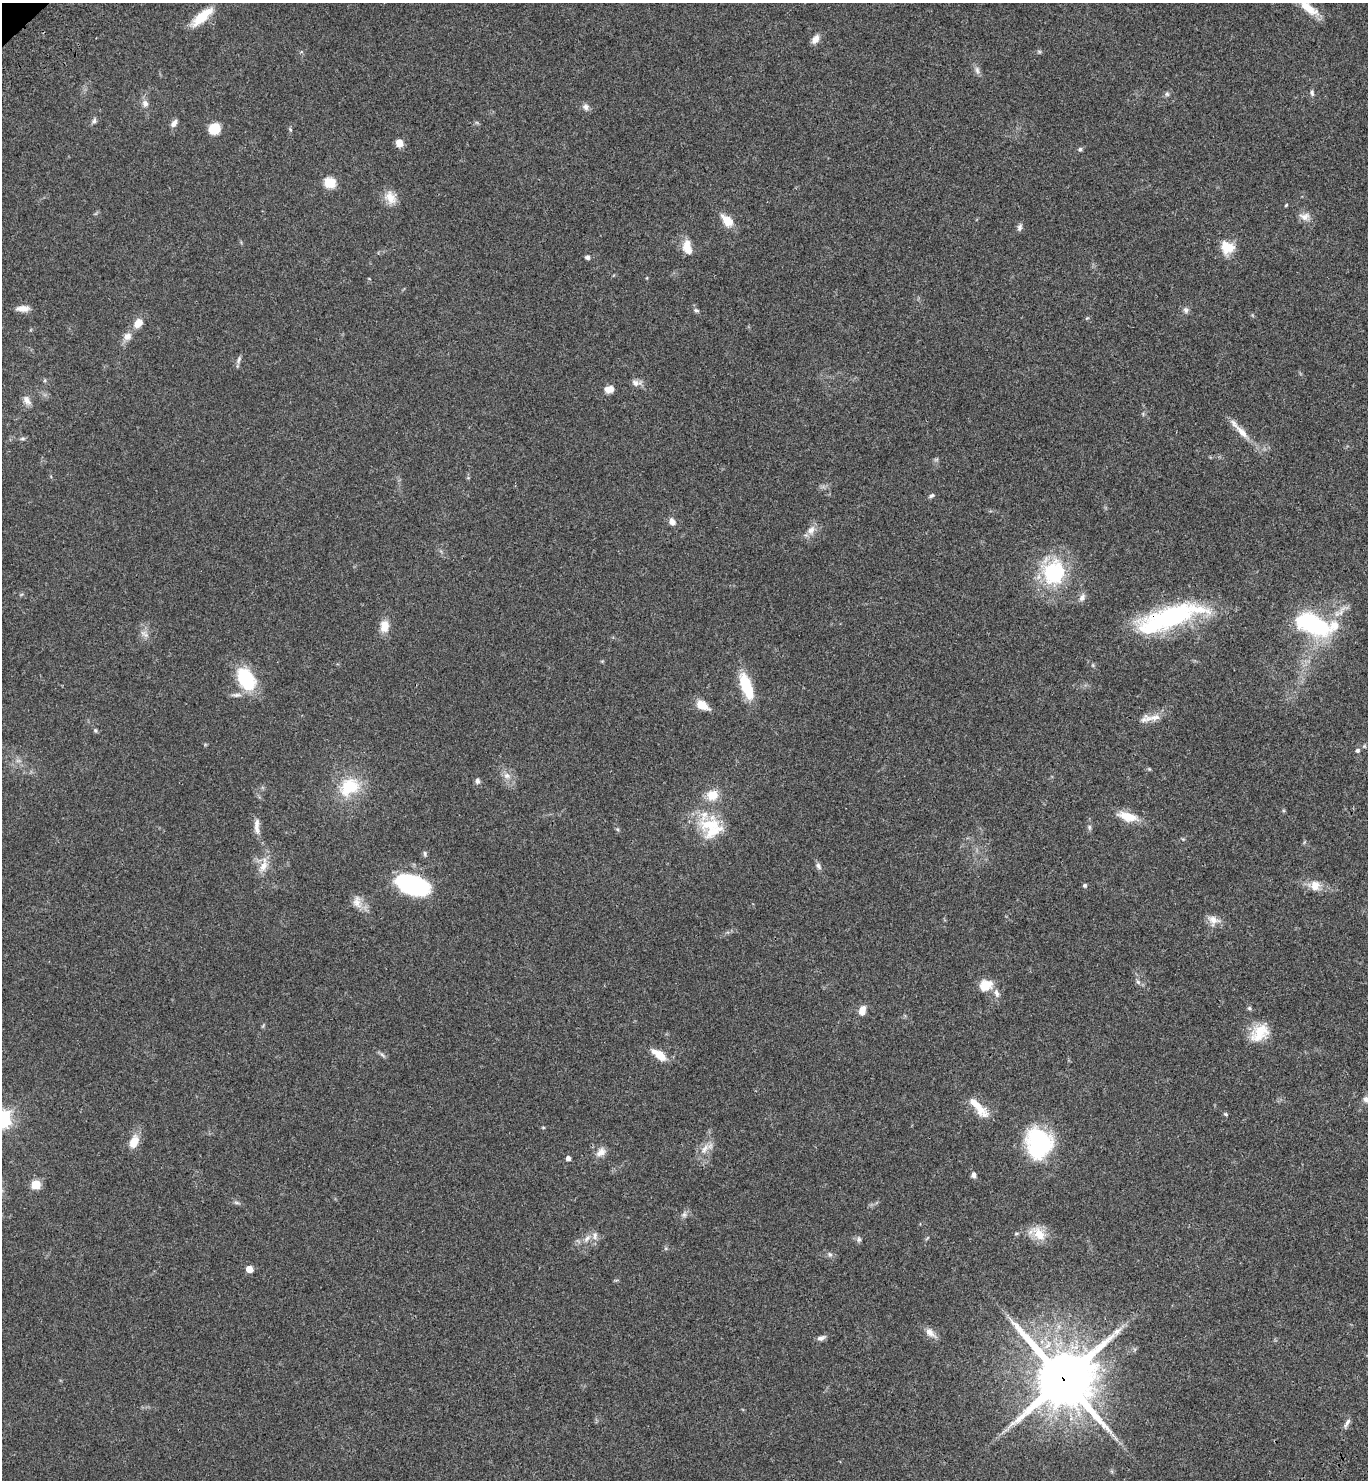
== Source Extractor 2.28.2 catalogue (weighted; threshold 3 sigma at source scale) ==
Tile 6 of 4 x 4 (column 2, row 2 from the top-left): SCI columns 1611-2976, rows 3058-4535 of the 6096 x 6112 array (HDU 1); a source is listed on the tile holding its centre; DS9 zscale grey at full resolution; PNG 1370 x 1482 px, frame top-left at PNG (2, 3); no overlay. Shown black and unused: <1% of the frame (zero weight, under 3 of 4 exposures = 6% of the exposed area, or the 3 px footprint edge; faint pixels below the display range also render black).
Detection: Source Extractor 2.28.2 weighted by HDU 2 'WHT'; one run over the whole footprint, this tile lists its part. Background 0.047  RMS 0.0053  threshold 0.024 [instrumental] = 3 sigma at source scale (4.5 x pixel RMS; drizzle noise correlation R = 1.50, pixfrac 1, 0.05/0.05 arcsec/px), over >= 5 px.
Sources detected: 109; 2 inside a brighter object's white glare — not listed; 6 inside a brighter listed object's ellipse — not listed separately; the other 101 listed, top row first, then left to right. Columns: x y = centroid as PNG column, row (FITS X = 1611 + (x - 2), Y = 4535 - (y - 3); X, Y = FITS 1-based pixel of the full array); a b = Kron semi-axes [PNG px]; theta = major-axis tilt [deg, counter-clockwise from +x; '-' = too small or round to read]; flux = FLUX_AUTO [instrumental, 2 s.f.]
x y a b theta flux
1307 7 30 10 -35 9.3
202 17 28 10 40 13
815 39 12 7 54 3.6
1039 51 6 4 -19 0.69
977 70 11 6 -75 1.9
1312 93 8 6 -81 1.3
1167 94 7 6 - 1.1
145 103 9 8 - 2.6
586 107 9 8 - 2.1
94 121 7 6 - 1.3
174 123 11 6 53 2.3
214 129 10 9 - 12
290 130 7 4 -70 0.74
399 143 8 7 - 4.2
1080 149 6 5 - 0.98
330 183 6 6 - 32
390 198 19 13 -57 6.2
1286 205 4 3 - 0.59
1305 216 15 10 -4 3.8
727 221 16 10 -47 7.9
1020 227 9 6 79 1.6
687 247 17 9 -78 7.3
1227 247 18 16 -27 9
587 257 5 5 - 1.5
23 308 16 7 2 3.8
696 310 8 4 -14 0.93
1186 310 9 7 -78 1.6
1087 318 6 3 18 0.57
138 323 12 8 44 5.4
127 336 11 10 - 3.5
239 360 12 5 67 1.5
636 383 14 8 -4 2.7
609 389 11 7 7 3.8
27 400 14 8 -57 3
1242 432 23 8 -46 6.2
22 439 8 4 0 0.97
936 460 7 4 19 0.81
932 496 9 5 29 1.1
672 521 9 6 -62 2.8
811 530 14 9 56 4
1054 572 31 27 72 39
1082 597 12 7 60 2.3
1170 618 75 23 17 75
1312 624 33 16 -24 65
384 626 15 10 86 6.2
145 634 14 6 -40 2.5
246 679 23 15 -61 31
746 686 27 10 -70 21
236 695 16 5 4 2.4
703 705 15 9 -31 6.6
1153 718 28 8 8 5.5
95 730 7 4 -71 0.78
1357 750 5 5 - 1.2
1149 769 5 4 - 0.59
507 776 10 8 -24 2.9
477 781 7 6 - 1.7
349 787 29 21 31 22
712 795 14 12 29 8.1
1128 816 26 10 -15 9.6
710 825 40 20 -10 21
257 826 22 6 -89 4
1089 827 6 5 - 0.92
617 829 6 4 -44 0.69
425 853 7 5 -88 1
263 865 23 10 69 6.4
818 866 10 7 -61 1.7
410 882 32 19 4 43
1085 885 6 5 - 0.81
1315 886 16 14 -11 6
357 902 18 11 -83 4.8
1213 920 16 12 -21 4.6
1138 982 8 6 -62 1.4
985 985 15 12 19 8.4
997 993 13 6 -71 2.5
1249 1008 6 5 - 0.81
862 1010 11 8 75 4.3
1259 1033 25 18 39 12
382 1055 10 4 -34 1.2
661 1056 16 10 -44 6.9
1366 1099 9 7 -44 1.8
978 1107 34 9 -48 11
1226 1114 6 4 -27 0.72
543 1127 5 3 - 0.49
134 1142 17 10 64 7.1
1039 1143 33 26 -75 51
705 1149 17 8 57 4.8
601 1152 14 10 43 3.8
568 1158 5 4 - 1.9
973 1175 6 5 - 2
35 1185 6 5 - 20
236 1203 8 3 -19 0.97
684 1215 8 6 75 1.6
1039 1234 23 14 -47 9
587 1239 11 7 52 2.9
859 1239 8 6 60 1.3
830 1254 7 5 -67 1.2
249 1269 5 5 - 7.7
930 1333 18 9 -44 3.7
821 1338 11 6 20 1.9
1063 1379 20 20 - 3200
1347 1423 15 5 61 2
Overlapping masked pixels (flux is a lower limit): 2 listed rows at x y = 1170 618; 1063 1379
Isophote crosses this tile's border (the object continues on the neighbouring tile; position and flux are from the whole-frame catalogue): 2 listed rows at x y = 1307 7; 1366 1099